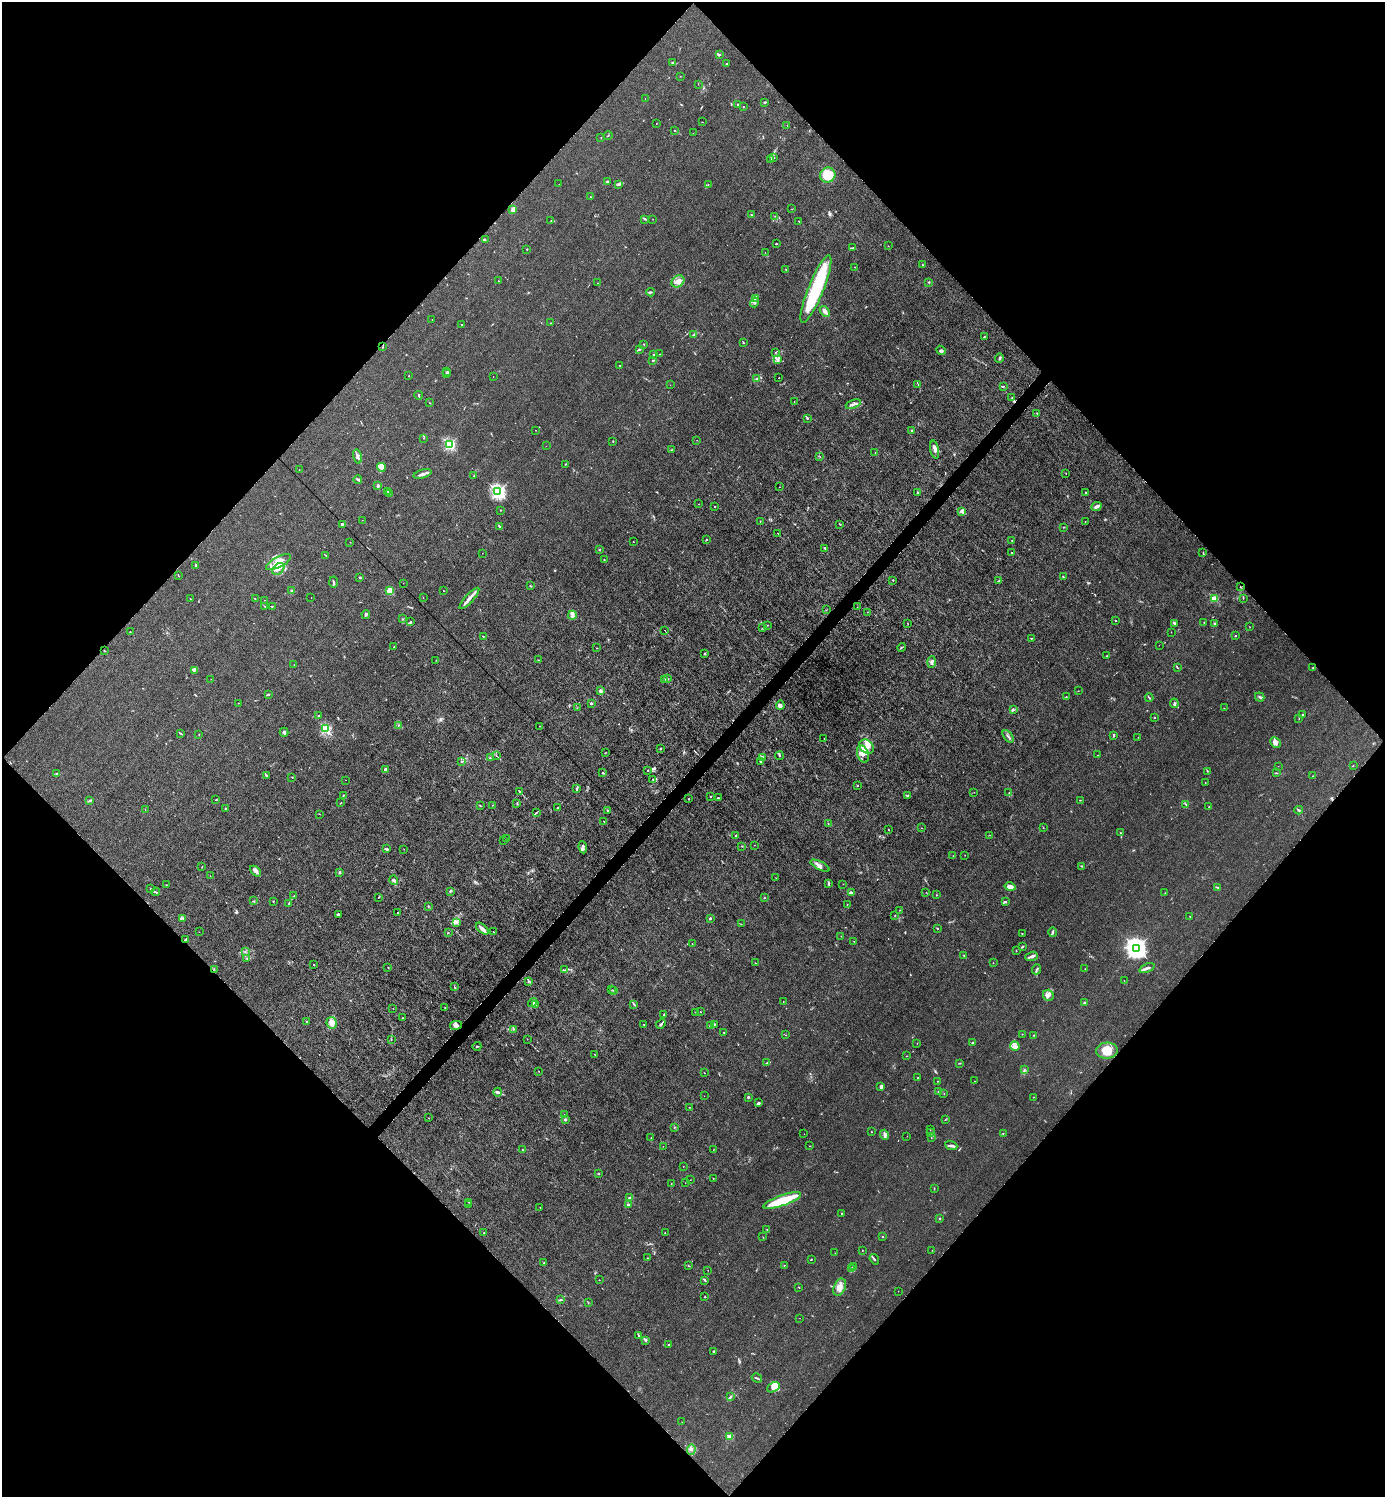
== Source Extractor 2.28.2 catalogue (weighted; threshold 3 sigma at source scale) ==
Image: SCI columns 154-5684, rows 1-5980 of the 5980 x 5980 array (HDU 1 of 3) = the unmasked area's bounding box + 8 px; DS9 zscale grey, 4 x 4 block average (1 PNG px = mean of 4 x 4 image px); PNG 1387 x 1499 px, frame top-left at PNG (2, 2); each listed source drawn as its Kron ellipse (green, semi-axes under 4 px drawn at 4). Shown black and unused: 51% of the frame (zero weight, under 6 of 12 exposures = <1% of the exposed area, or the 3 px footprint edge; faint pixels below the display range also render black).
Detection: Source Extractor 2.28.2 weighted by HDU 2 'WHT'. Background 0.0143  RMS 0.003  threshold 0.0125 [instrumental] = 3 sigma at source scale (4.09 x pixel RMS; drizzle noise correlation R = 1.36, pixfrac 0.8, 0.05/0.05 arcsec/px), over >= 5 px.
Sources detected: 566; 11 too faint to see at this stretch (4 x 4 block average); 3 inside a brighter object's white glare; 4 cosmic-ray / hot-pixel residue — neither listed nor drawn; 22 coinciding with a brighter row at this scale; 44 inside a brighter listed object's ellipse — not listed separately; the other 482 listed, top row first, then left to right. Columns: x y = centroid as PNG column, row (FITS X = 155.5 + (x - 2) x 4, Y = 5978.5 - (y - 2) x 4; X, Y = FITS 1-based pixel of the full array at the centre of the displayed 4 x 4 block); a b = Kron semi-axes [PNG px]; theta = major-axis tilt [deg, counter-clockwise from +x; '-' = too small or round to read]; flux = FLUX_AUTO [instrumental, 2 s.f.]
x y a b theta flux
719 55 3 2 - 1.6
673 63 3 2 - 2.7
726 64 2 2 - 1.3
680 76 2 2 - 0.64
698 84 2 2 - 0.35
645 99 2 2 - 0.28
765 102 3 2 - 1.4
738 104 3 2 - 1.7
743 106 2 2 - 0.56
702 122 2 2 - 0.58
656 123 2 2 - 0.39
787 125 2 2 - 0.36
674 131 2 2 - 1
693 133 2 2 - 0.32
608 135 4 2 - 0.99
601 137 2 2 - 0.53
773 158 3 2 - 1.4
771 159 2 2 - 1.1
828 175 8 7 - 54
607 182 3 2 - 3.4
559 184 2 2 - 0.32
708 184 2 2 - 0.49
618 185 3 2 - 1.8
590 197 2 2 - 0.84
513 209 3 2 - 10
792 209 2 2 - 0.29
752 215 4 2 - 1.5
775 216 2 2 - 0.63
645 219 3 2 - 1.5
653 219 2 2 - 0.4
551 221 2 2 - 0.68
799 221 2 2 - 1.5
485 239 2 2 - 1.4
776 244 3 2 - 1.2
888 246 2 2 - 0.64
853 248 3 2 - 1.1
527 249 2 2 - 2.7
765 253 2 2 - 0.38
922 265 2 2 - 0.75
855 267 2 2 - 0.61
786 269 2 2 - 0.81
498 281 2 2 - 0.4
678 281 7 5 38 9.6
929 282 2 2 - 1
597 283 2 2 - 0.31
816 289 36 7 68 130
651 292 4 2 - 1.3
755 298 2 2 - 1.9
754 302 5 2 - 3.2
825 311 6 3 -51 5.1
432 319 2 2 - 0.35
550 323 2 2 - 0.48
461 324 2 2 - 0.54
694 334 3 2 - 0.71
984 336 2 2 - 0.77
743 343 2 2 - 1.1
644 344 2 2 - 1.4
383 347 3 2 - 0.96
640 349 3 2 - 2.2
941 350 5 2 - 2.3
776 352 2 2 - 1
653 354 2 2 - 0.87
660 354 2 2 - 0.57
999 358 5 2 - 2.4
778 359 4 3 - 4
653 360 2 2 - 2.6
619 365 2 2 - 0.77
446 372 3 2 - 1.2
447 374 2 2 - 0.56
409 376 2 2 - 0.56
493 376 2 2 - 0.27
779 378 2 2 - 0.67
756 379 3 2 - 1
918 384 2 2 - 0.66
670 385 2 2 - 0.35
1003 386 2 2 - 0.9
419 395 4 2 - 2.8
1012 398 4 2 - 1.6
794 402 2 2 - 0.38
430 403 2 2 - 0.89
853 404 8 2 22 4.9
1037 413 3 2 - 0.88
807 418 2 2 - 2
535 430 2 2 - 0.37
912 431 2 2 - 1.7
424 438 2 2 - 0.67
697 440 2 2 - 0.3
613 441 2 2 - 0.58
449 445 2 2 - 240
546 446 2 2 - 0.23
671 450 2 2 - 0.75
935 450 9 3 -79 6.5
875 452 2 2 - 0.74
357 456 7 3 -76 4.8
820 456 2 2 - 0.46
565 464 2 2 - 0.89
381 467 4 3 - 5.7
299 469 2 2 - 0.6
1066 473 2 2 - 0.47
423 474 9 2 18 6.7
474 475 2 2 - 0.68
358 480 4 2 - 2.3
378 486 4 3 - 2.6
780 487 2 2 - 0.54
388 491 2 2 - 0.6
498 492 3 2 - 440
917 492 2 2 - 1.1
1085 492 2 2 - 1
389 493 2 2 - 1.1
698 504 2 2 - 0.48
714 506 2 2 - 0.62
1096 506 6 2 25 5.8
500 510 2 2 - 0.83
962 512 4 2 - 2.6
362 520 2 2 - 0.25
760 521 3 2 - 0.95
1085 522 2 2 - 0.51
342 524 3 2 - 5.7
840 524 2 2 - 1.2
499 526 4 2 - 1.6
1063 527 2 2 - 0.81
777 533 2 2 - 0.8
706 539 2 2 - 2.8
1012 541 2 2 - 0.62
350 542 2 2 - 0.41
633 542 2 2 - 0.44
825 548 3 2 - 2.7
599 550 2 2 - 1
1012 552 2 2 - 1.2
482 553 2 2 - 0.33
1203 553 2 2 - 0.82
325 555 3 2 - 0.81
604 560 2 2 - 0.91
278 562 14 5 28 19
195 565 4 2 - 1.3
278 569 7 5 43 8.3
178 576 3 2 - 0.65
360 577 2 2 - 1.6
1063 577 3 2 - 0.5
893 580 2 2 - 1.9
998 581 4 2 - 1.2
333 582 6 2 -89 2
403 583 2 2 - 0.32
530 586 3 2 - 0.86
1240 587 2 2 - 0.71
291 590 2 2 - 1.6
390 591 3 3 - 30
443 591 2 2 - 0.68
311 597 2 2 - 0.33
423 597 2 2 - 0.43
190 598 2 2 - 0.73
469 598 14 3 47 9.2
1243 598 2 2 - 0.74
255 599 2 2 - 0.6
1214 599 2 2 - 69
264 600 2 2 - 0.49
265 606 2 2 - 0.57
272 606 3 2 - 1.1
857 607 2 2 - 0.33
826 610 2 2 - 0.54
867 612 2 2 - 0.29
366 614 4 2 - 2.2
572 615 4 2 - 3.3
402 619 2 2 - 0.67
1116 621 3 2 - 0.64
410 622 2 2 - 2.1
1204 622 2 2 - 1.1
907 623 3 2 - 0.53
1174 623 3 2 - 2.9
1215 623 3 2 - 1.2
767 625 2 2 - 0.71
1250 627 2 2 - 0.51
763 628 2 2 - 1.4
665 630 2 2 - 2.8
130 632 2 2 - 0.57
1171 632 2 2 - 0.4
483 636 2 2 - 0.88
1236 636 2 2 - 1.4
1031 638 2 2 - 1
1159 645 2 2 - 0.26
394 647 2 2 - 0.5
901 647 4 2 - 1.5
597 648 2 2 - 0.78
104 651 2 2 - 1
704 653 2 2 - 1.2
1107 656 2 2 - 1.3
436 660 2 2 - 0.51
538 660 2 2 - 0.54
932 662 6 3 87 4.3
294 665 2 2 - 0.28
1177 667 4 2 - 1.3
1313 667 2 2 - 0.82
194 671 2 2 - 1.1
211 679 2 2 - 0.36
664 679 2 2 - 0.73
668 679 2 2 - 1
600 691 4 2 - 4.1
1078 691 2 2 - 0.58
268 694 3 2 - 2.4
1066 696 2 2 - 0.5
1260 697 5 2 - 2.5
1149 698 4 2 - 1.6
238 703 2 2 - 0.44
591 703 2 2 - 4.2
1174 703 5 2 - 2.5
780 705 5 4 - 5.6
577 708 2 2 - 0.54
1224 708 2 2 - 0.53
1013 710 3 2 - 1.9
1302 715 2 2 - 2.4
318 716 2 2 - 3.3
1155 717 2 2 - 3.8
1299 718 2 2 - 0.78
398 726 3 2 - 1.2
540 726 2 2 - 0.96
326 729 2 2 - 170
284 732 4 3 - 3
180 733 4 2 - 1.3
199 734 2 2 - 0.59
1114 735 3 2 - 1.5
1008 736 7 2 -51 2.9
1138 737 2 2 - 0.38
824 739 2 2 - 0.47
1275 742 6 5 - 6.6
867 747 8 6 -42 16
660 749 2 2 - 0.88
606 753 3 2 - 0.46
863 754 9 5 -69 13
496 755 2 2 - 3.8
1097 755 2 2 - 0.39
779 756 4 2 - 1.9
762 757 3 2 - 7
490 758 2 2 - 0.67
462 761 2 2 - 1.5
761 762 3 2 - 2.2
1353 765 2 2 - 0.67
1278 766 2 2 - 0.24
385 769 4 2 - 2.2
648 770 2 2 - 1.2
1207 771 2 2 - 0.75
602 773 2 2 - 2
1277 773 3 2 - 0.95
56 774 2 2 - 0.93
266 775 3 2 - 1.6
1312 776 2 2 - 0.54
292 777 2 2 - 0.68
653 779 2 2 - 1.1
345 780 2 2 - 0.39
1205 783 2 2 - 0.5
857 786 2 2 - 0.81
577 788 3 2 - 1.6
519 791 3 2 - 2.5
974 792 2 2 - 0.33
1009 793 2 2 - 1.1
343 795 2 2 - 0.84
908 795 2 2 - 2.1
710 797 2 2 - 1.1
718 798 2 2 - 2.5
689 799 2 2 - 0.92
216 800 2 2 - 0.74
1080 800 2 2 - 0.82
89 801 3 2 - 1.6
341 802 2 2 - 0.66
517 804 2 2 - 0.75
1186 804 3 2 - 1.6
492 805 2 2 - 0.54
481 806 4 2 - 0.84
558 807 4 2 - 1.6
1209 807 2 2 - 0.64
225 808 2 2 - 6.1
145 809 2 2 - 0.37
607 810 4 2 - 1.4
1299 810 4 2 - 2.1
536 813 3 2 - 1.4
319 814 2 2 - 0.47
604 821 2 2 - 0.72
828 824 2 2 - 0.79
922 828 2 2 - 0.51
1043 828 2 2 - 0.43
888 829 2 2 - 0.62
1121 833 2 2 - 1.1
990 835 2 2 - 0.38
736 836 2 2 - 1.1
506 839 2 2 - 1.8
504 840 2 2 - 0.72
754 845 2 2 - 0.49
742 846 2 2 - 0.74
583 847 6 2 -82 3
387 849 3 2 - 3.3
404 849 2 2 - 0.38
965 855 2 2 - 0.52
953 856 2 2 - 0.4
820 866 10 4 -27 8.1
1081 866 3 2 - 1.1
202 867 3 2 - 0.73
255 871 6 2 -44 4.2
340 872 3 2 - 1.6
210 876 2 2 - 0.36
776 878 2 2 - 0.61
394 880 5 3 - 3.6
828 883 3 2 - 1.4
843 884 2 2 - 0.27
166 885 2 2 - 0.52
1010 887 5 2 - 12
1217 887 3 2 - 1.3
151 889 2 2 - 0.73
450 891 3 2 - 1.6
155 892 4 2 - 2.2
926 892 2 2 - 0.6
851 893 3 2 - 2.5
1165 893 2 2 - 0.49
937 895 2 2 - 1.1
294 896 2 2 - 1.5
378 897 2 2 - 0.47
764 898 2 2 - 1.2
253 901 2 2 - 0.75
273 901 2 2 - 1
1005 902 3 2 - 1.5
289 903 3 2 - 1.4
847 904 2 2 - 0.65
428 906 2 2 - 1.1
900 910 2 2 - 0.79
397 912 2 2 - 0.77
338 915 3 2 - 3.8
895 915 2 2 - 0.45
1190 916 2 2 - 0.43
183 918 4 2 - 2.1
710 918 2 2 - 11
457 923 2 2 - 0.89
741 924 2 2 - 0.42
937 928 2 2 - 1.3
482 929 7 3 -41 7.1
199 932 2 2 - 0.33
494 932 3 2 - 0.82
1052 932 5 2 - 2.4
448 933 2 2 - 0.9
1022 933 2 2 - 1.3
841 936 2 2 - 0.84
186 939 4 2 - 2.1
854 941 2 2 - 0.67
692 944 2 2 - 0.49
1022 947 4 2 - 1.5
1137 948 4 3 - 1400
1016 950 2 2 - 0.83
245 952 2 2 - 0.69
964 956 2 2 - 0.9
1032 956 6 2 20 6.4
247 958 2 2 - 0.74
755 963 2 2 - 0.86
993 963 2 2 - 0.53
314 965 2 2 - 0.9
388 967 2 2 - 1.1
1147 968 8 3 21 4.4
214 969 2 2 - 1
1037 969 5 2 - 2.3
1085 969 2 2 - 0.41
564 970 4 2 - 1.3
529 981 3 2 - 2.6
1124 981 2 2 - 0.29
454 986 2 2 - 0.5
612 990 2 2 - 0.63
614 991 2 2 - 0.77
1048 995 6 5 - 5.7
532 1002 5 2 - 3
783 1002 2 2 - 0.43
1085 1002 3 2 - 1.2
634 1004 3 2 - 1.5
536 1005 4 3 - 2.8
393 1008 2 2 - 0.52
445 1008 2 2 - 0.76
695 1012 2 2 - 0.53
700 1012 2 2 - 0.73
664 1015 2 2 - 1.2
402 1018 2 2 - 0.98
307 1022 2 2 - 1.1
332 1023 6 5 - 14
644 1024 2 2 - 0.53
661 1024 5 2 - 3
714 1024 2 2 - 0.97
456 1025 6 4 13 5.8
710 1025 3 2 - 1.5
513 1029 2 2 - 0.72
724 1033 2 2 - 0.62
1022 1034 2 2 - 0.62
785 1035 2 2 - 0.38
1034 1035 2 2 - 1.2
527 1039 2 2 - 0.58
391 1040 3 2 - 0.76
972 1043 3 2 - 1.2
917 1044 2 2 - 0.28
477 1046 4 2 - 1.2
1015 1046 5 4 - 5.5
1107 1051 11 8 2 36
594 1054 2 2 - 0.43
907 1056 2 2 - 0.55
767 1063 2 2 - 0.74
960 1063 3 2 - 1.2
1025 1070 3 2 - 1.5
538 1071 2 2 - 0.61
704 1073 2 2 - 0.72
918 1078 2 2 - 0.68
937 1081 2 2 - 0.56
974 1081 2 2 - 0.53
881 1086 4 3 - 2.8
498 1092 4 2 - 1.7
939 1092 2 2 - 1.1
944 1094 2 2 - 0.69
704 1096 2 2 - 0.28
748 1097 3 2 - 1.8
1033 1097 2 2 - 0.64
758 1103 3 2 - 2.1
689 1107 2 2 - 0.58
565 1114 2 2 - 0.88
429 1118 2 2 - 0.38
565 1119 2 2 - 4.3
945 1120 2 2 - 0.52
675 1127 3 2 - 0.96
930 1130 2 2 - 0.37
872 1132 2 2 - 0.55
930 1132 2 2 - 0.59
1003 1133 2 2 - 0.92
804 1134 2 2 - 0.34
884 1135 5 3 - 3.7
907 1136 2 2 - 0.36
931 1137 2 2 - 0.7
651 1138 2 2 - 0.62
951 1145 6 3 -20 3.9
663 1146 2 2 - 0.44
810 1146 2 2 - 0.69
523 1150 2 2 - 0.93
713 1150 2 2 - 0.51
683 1167 2 2 - 0.37
599 1174 2 2 - 1.1
713 1178 2 2 - 0.72
690 1180 2 2 - 0.39
685 1183 2 2 - 0.34
671 1184 2 2 - 0.65
934 1188 2 2 - 0.7
629 1198 3 2 - 2.7
782 1201 20 5 19 71
469 1202 2 2 - 0.56
628 1204 2 2 - 6.8
469 1205 2 2 - 1
540 1208 2 2 - 0.33
842 1214 2 2 - 2.8
940 1219 2 2 - 1.5
767 1230 2 2 - 0.6
665 1232 2 2 - 0.36
484 1233 2 2 - 0.56
883 1236 2 2 - 2.9
763 1237 2 2 - 0.42
862 1250 2 2 - 0.47
932 1250 2 2 - 0.35
835 1253 2 2 - 0.34
647 1258 2 2 - 0.84
811 1259 2 2 - 1.3
874 1259 5 2 - 2
544 1263 2 2 - 0.69
784 1265 2 2 - 0.69
688 1266 2 2 - 0.72
854 1266 2 2 - 1.2
852 1268 3 2 - 1.9
708 1270 2 2 - 0.4
599 1280 2 2 - 0.39
705 1280 3 2 - 2
799 1287 2 2 - 0.57
840 1287 9 5 67 12
898 1291 2 2 - 0.28
705 1297 2 2 - 2.8
560 1299 3 2 - 1.5
588 1302 2 2 - 0.47
800 1318 2 2 - 0.27
639 1335 2 2 - 0.8
645 1340 3 2 - 1.7
669 1345 2 2 - 1.1
714 1351 3 2 - 1.5
757 1378 5 2 - 2.3
773 1387 6 4 29 9.5
730 1397 3 2 - 1.8
682 1422 2 2 - 0.3
729 1437 2 2 - 58
691 1449 5 2 - 2.5
Diffuse or blended objects may show on this block-average render without a row.